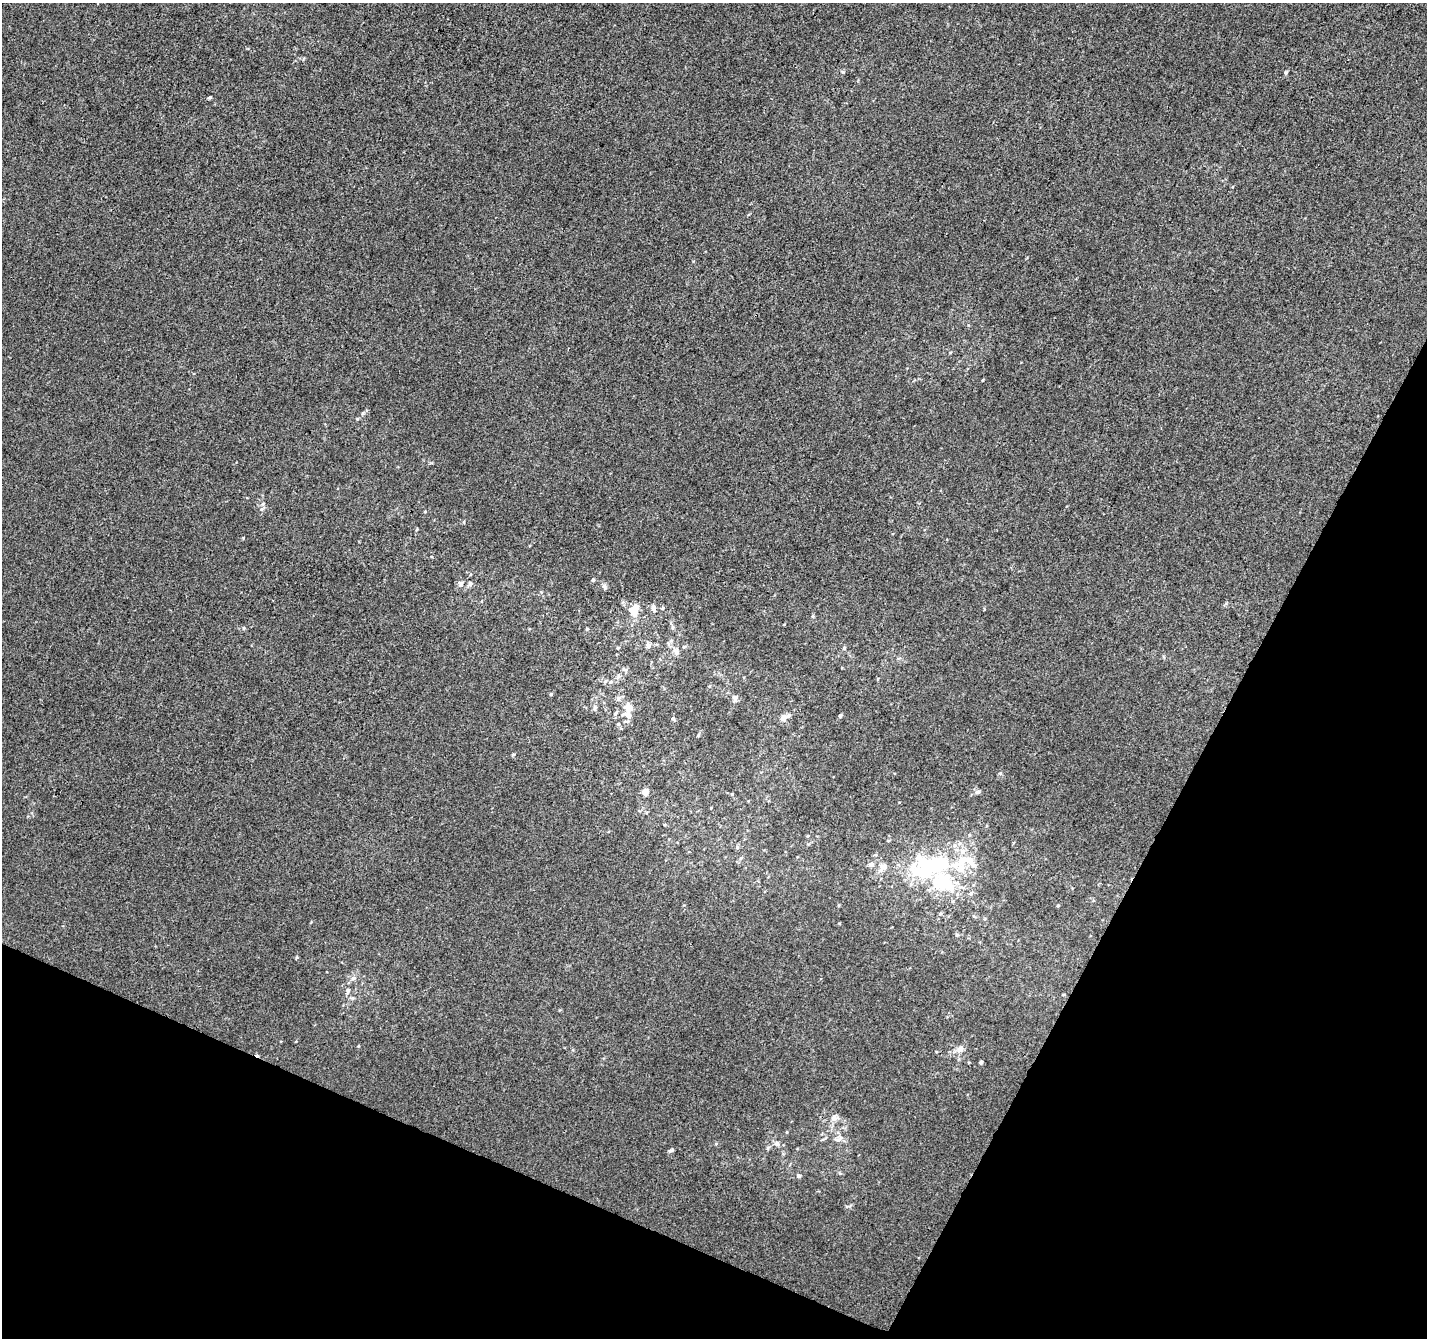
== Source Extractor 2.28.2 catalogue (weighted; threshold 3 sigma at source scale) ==
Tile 15 of 4 x 4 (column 3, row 4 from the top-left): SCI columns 2859-4283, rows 270-1605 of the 5708 x 5815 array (HDU 1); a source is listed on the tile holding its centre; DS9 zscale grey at full resolution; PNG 1429 x 1340 px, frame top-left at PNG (2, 3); no overlay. Shown black and unused: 24% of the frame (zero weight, under 3 of 4 exposures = <1% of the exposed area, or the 3 px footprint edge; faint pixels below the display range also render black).
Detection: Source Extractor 2.28.2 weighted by HDU 2 'WHT'; one run over the whole footprint, this tile lists its part. Background 2.39e-04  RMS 0.0036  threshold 0.0162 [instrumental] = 3 sigma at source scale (4.5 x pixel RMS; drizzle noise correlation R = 1.50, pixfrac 1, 0.0396/0.0396 arcsec/px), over >= 5 px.
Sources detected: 66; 3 inside a brighter object's white glare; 1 cosmic-ray / hot-pixel residue — not listed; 9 inside a brighter listed object's ellipse — not listed separately; the other 53 listed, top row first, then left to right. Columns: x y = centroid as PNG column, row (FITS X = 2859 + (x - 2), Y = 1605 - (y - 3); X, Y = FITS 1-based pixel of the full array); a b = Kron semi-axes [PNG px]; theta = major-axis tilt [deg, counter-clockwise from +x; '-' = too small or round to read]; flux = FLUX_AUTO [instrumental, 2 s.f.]
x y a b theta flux
1286 73 6 4 90 0.54
209 97 4 3 - 0.54
357 419 5 4 - 0.37
261 509 6 4 88 0.74
417 529 5 3 - 0.35
593 580 5 4 - 0.49
460 584 10 7 -88 1.3
470 584 7 6 - 0.96
604 586 8 5 -78 0.86
636 607 12 7 26 3.3
653 608 10 6 -72 1.2
663 608 5 4 - 0.51
813 616 6 3 -72 0.37
673 627 6 5 - 0.61
244 628 5 3 - 0.36
587 629 4 4 - 0.38
648 645 7 6 - 1.2
618 648 4 3 - 0.36
844 648 5 4 - 0.45
676 652 11 7 -61 1.6
626 670 6 5 - 0.73
618 677 9 5 53 1.1
605 681 7 4 45 0.51
611 682 6 4 30 0.61
551 694 4 4 - 0.37
619 698 8 6 54 0.97
735 698 8 6 71 1.4
628 707 11 9 -18 3.5
594 708 11 4 90 0.85
840 716 5 4 - 0.65
784 717 13 7 20 2.2
673 718 6 4 -62 0.53
618 724 5 4 - 0.45
698 736 5 3 - 0.3
513 755 5 4 - 0.42
1000 773 6 3 -17 0.41
645 792 6 6 - 2.5
978 792 7 6 - 0.89
741 858 6 4 44 0.62
871 864 7 6 - 1.1
930 865 52 26 15 48
1058 905 4 4 - 0.38
957 935 5 5 - 0.48
353 978 7 6 - 1.1
348 990 8 6 86 1.2
960 1049 9 8 - 1.9
981 1062 4 4 - 0.65
834 1117 11 7 52 1.8
839 1139 15 8 31 2.1
777 1144 9 4 0 0.97
671 1150 8 4 28 0.68
799 1176 5 5 - 0.79
847 1206 6 4 17 0.52
Unlisted compact peaks at least as high as the median listed source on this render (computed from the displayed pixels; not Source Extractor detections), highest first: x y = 243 538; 983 380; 843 72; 839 923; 297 957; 732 794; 358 1046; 464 522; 716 1144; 311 922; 984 609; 425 512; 693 261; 303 59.